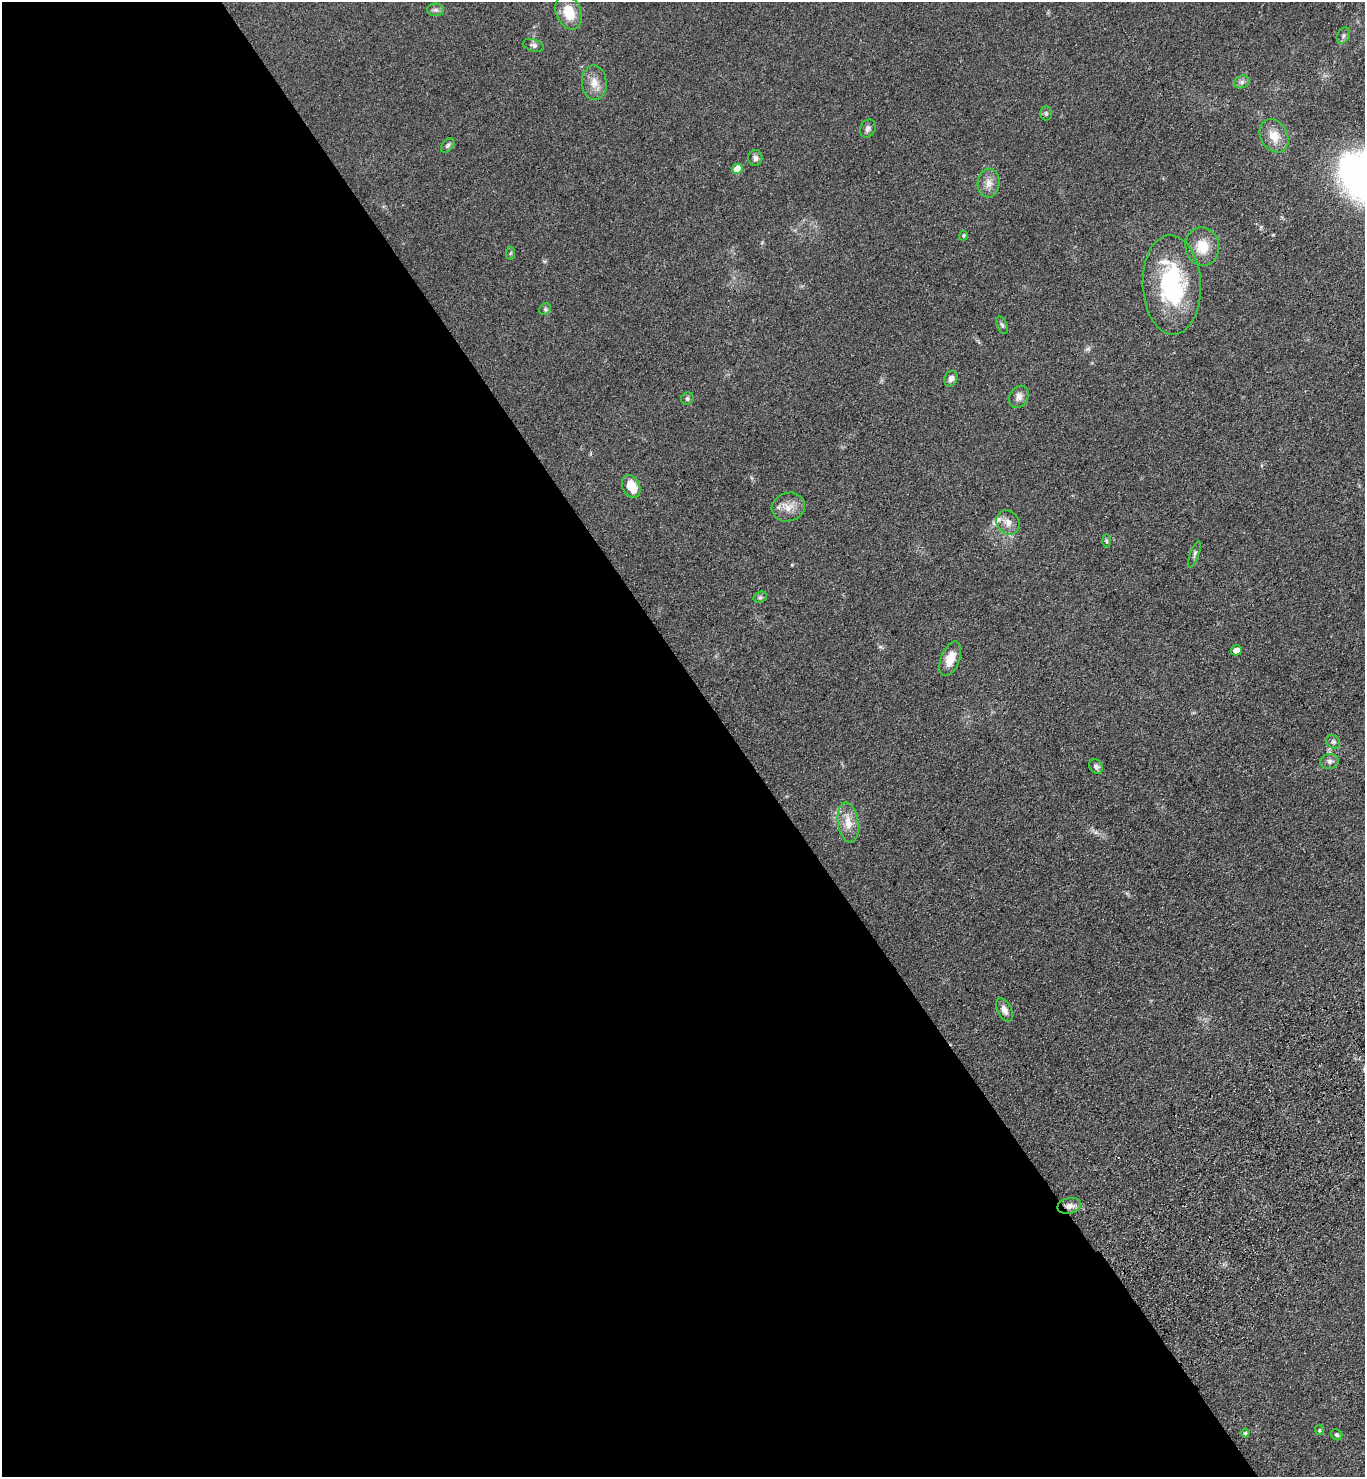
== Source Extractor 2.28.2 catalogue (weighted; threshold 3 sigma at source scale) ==
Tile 9 of 4 x 4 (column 1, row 3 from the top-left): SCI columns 372-1734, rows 1569-3043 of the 6055 x 6086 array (HDU 1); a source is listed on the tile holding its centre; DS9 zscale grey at full resolution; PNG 1367 x 1479 px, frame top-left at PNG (2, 2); each listed source drawn as its Kron ellipse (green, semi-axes under 4 px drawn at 4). Shown black and unused: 54% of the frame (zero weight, under 3 of 4 exposures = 6% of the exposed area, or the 3 px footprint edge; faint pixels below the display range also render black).
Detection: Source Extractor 2.28.2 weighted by HDU 2 'WHT'; one run over the whole footprint, this tile lists its part. Background 0.0995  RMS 0.0068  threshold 0.0306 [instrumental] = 3 sigma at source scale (4.5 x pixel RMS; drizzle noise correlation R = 1.50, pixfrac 1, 0.05/0.05 arcsec/px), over >= 5 px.
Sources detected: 41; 2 inside a brighter listed object's ellipse — not listed separately; the other 39 listed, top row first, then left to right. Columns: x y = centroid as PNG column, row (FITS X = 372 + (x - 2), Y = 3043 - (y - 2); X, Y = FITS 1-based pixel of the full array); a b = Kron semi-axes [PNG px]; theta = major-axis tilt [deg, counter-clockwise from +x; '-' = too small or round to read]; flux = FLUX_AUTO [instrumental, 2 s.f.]
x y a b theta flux
435 10 8 6 -1 2
569 12 18 12 -69 16
1343 36 9 6 61 1.9
533 45 11 6 -16 2
1242 82 8 6 22 2
594 83 17 12 -86 7.7
1046 113 7 5 -90 1.2
868 129 9 7 64 2.4
1274 136 17 13 -60 10
448 146 8 5 51 1.5
755 158 8 7 - 2.5
737 169 5 5 - 12
989 183 14 11 88 5.7
963 236 5 4 - 0.85
1202 247 19 17 -86 14
510 253 6 4 86 0.9
1172 285 50 29 -87 73
545 309 6 5 - 1.2
1002 325 9 5 -67 1.5
951 379 8 6 64 3.1
1019 397 11 9 59 3.9
687 399 6 6 - 1.4
631 486 12 8 -64 13
788 507 17 14 17 8
1008 522 13 11 -53 5.4
1106 541 7 4 -89 1
1194 554 14 3 70 1.7
760 597 7 5 21 1.3
1236 650 5 5 - 7.1
950 659 18 9 69 10
1333 742 7 6 - 1.8
1329 761 9 7 10 2.6
1096 766 8 6 -48 2.2
848 823 20 10 -81 9
1004 1010 12 7 -64 3.7
1069 1206 12 7 13 4.4
1319 1430 5 4 - 0.73
1245 1433 4 4 - 0.87
1337 1435 6 5 - 1.1
Overlapping masked pixels (flux is a lower limit): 1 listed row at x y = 1069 1206